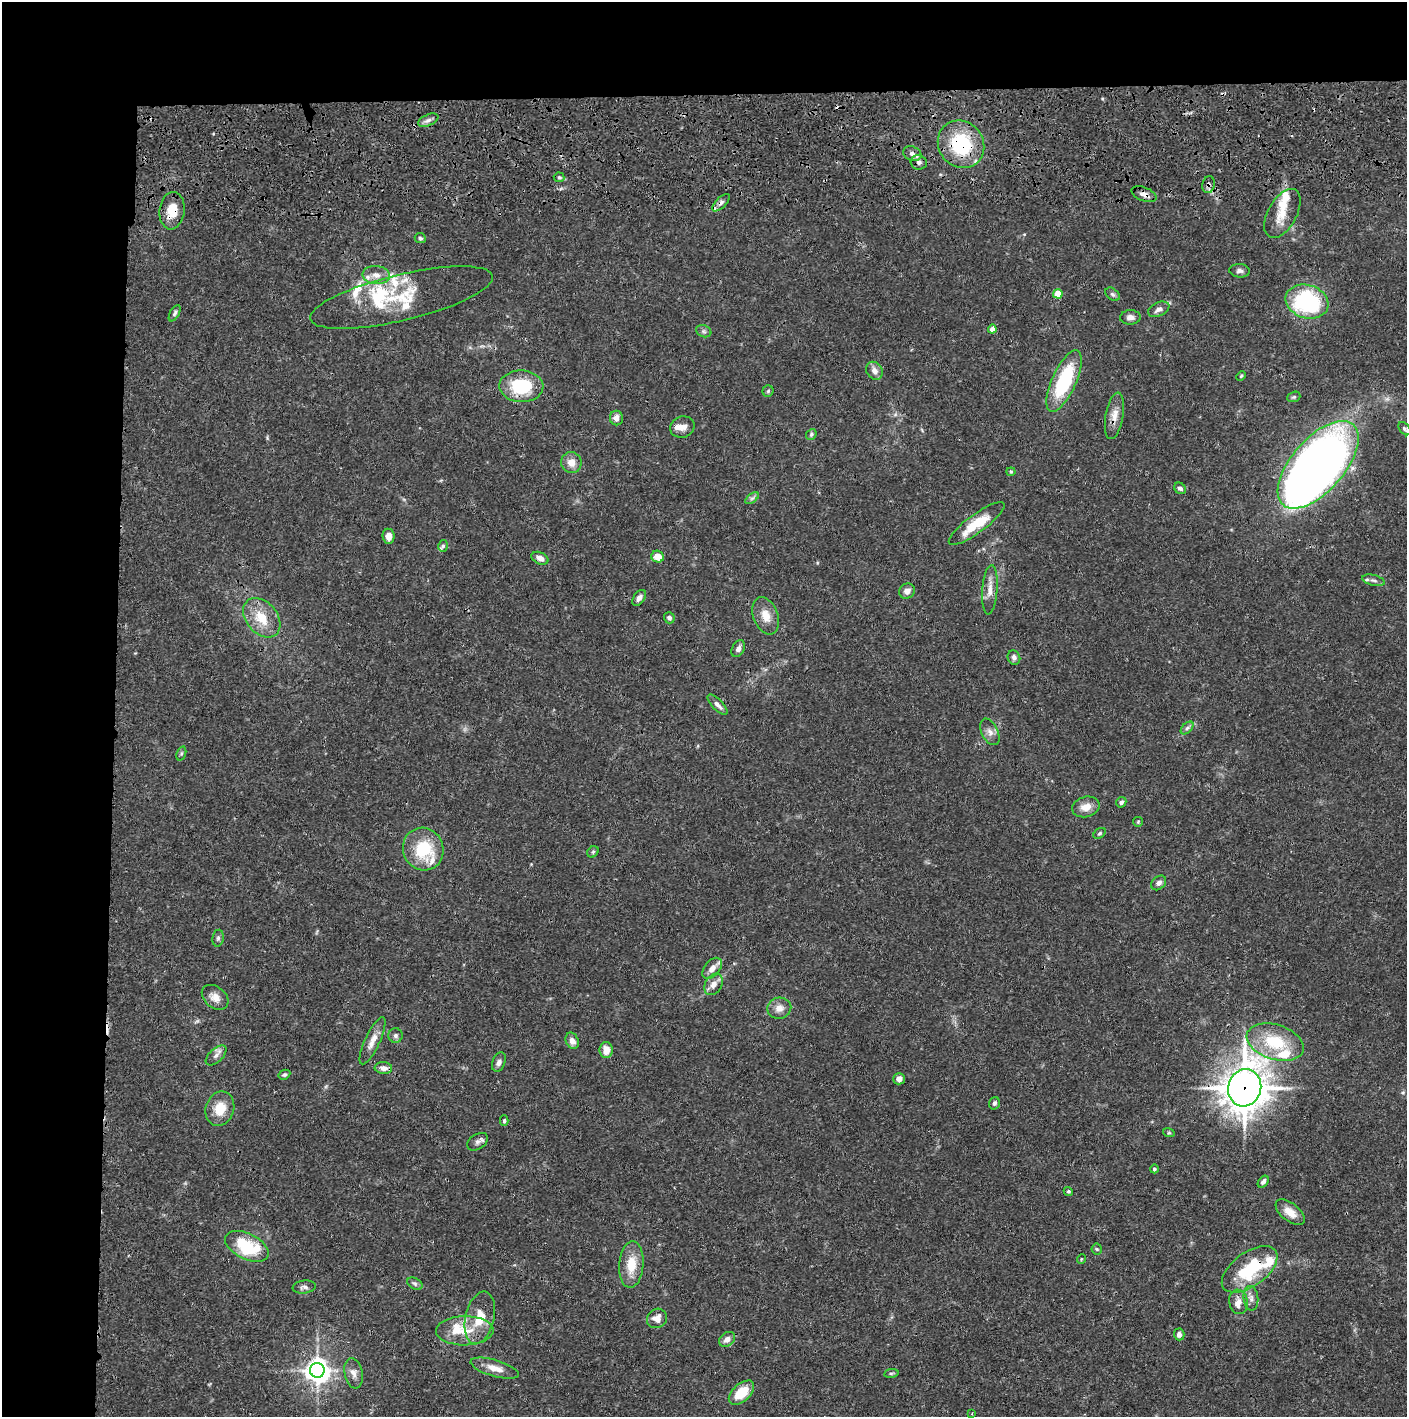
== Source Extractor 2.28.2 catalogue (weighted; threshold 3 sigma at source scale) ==
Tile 1 of 3 x 3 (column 1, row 1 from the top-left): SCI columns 14-1418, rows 2948-4362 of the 4237 x 4419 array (HDU 1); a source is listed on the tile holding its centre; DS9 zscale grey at full resolution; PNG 1409 x 1419 px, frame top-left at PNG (2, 2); each listed source drawn as its Kron ellipse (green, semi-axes under 4 px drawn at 4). Shown black and unused: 14% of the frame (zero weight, under 3 of 4 exposures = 6% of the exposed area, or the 3 px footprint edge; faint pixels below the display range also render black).
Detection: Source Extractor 2.28.2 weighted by HDU 2 'WHT'; one run over the whole footprint, this tile lists its part. Background 0.0265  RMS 0.0025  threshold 0.0114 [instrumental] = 3 sigma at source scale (4.5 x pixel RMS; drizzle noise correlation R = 1.50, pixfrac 1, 0.05/0.05 arcsec/px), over >= 5 px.
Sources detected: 130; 2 inside a brighter object's white glare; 4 cosmic-ray / hot-pixel residue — neither listed nor drawn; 16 inside a brighter listed object's ellipse — not listed separately; the other 108 listed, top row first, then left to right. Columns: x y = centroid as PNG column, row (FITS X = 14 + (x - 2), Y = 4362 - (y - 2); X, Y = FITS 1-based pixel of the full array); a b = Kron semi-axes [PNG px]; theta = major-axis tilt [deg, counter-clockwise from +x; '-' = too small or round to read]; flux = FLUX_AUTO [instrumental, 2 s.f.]
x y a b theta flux
428 120 11 5 24 1
961 144 25 22 -52 17
912 154 9 7 -22 1.3
919 162 8 7 - 0.94
559 177 5 5 - 0.41
1209 185 8 6 76 0.77
1144 194 13 6 -22 1.4
721 203 11 5 45 0.85
172 211 19 12 83 5.3
1282 213 27 14 61 4.8
420 238 6 5 - 0.47
1239 271 10 6 -4 0.9
376 275 13 9 -6 2.2
1058 294 5 4 - 5
1113 294 8 5 -40 0.6
401 298 93 23 13 17
1307 302 22 16 -17 30
1159 309 11 7 24 1.2
175 313 9 4 61 0.6
1130 317 10 7 3 1.4
992 329 4 4 - 2
704 331 8 6 -21 0.62
874 371 9 8 - 1.6
1241 376 5 3 - 0.29
1064 381 33 12 66 20
521 386 22 16 -3 14
768 391 5 5 - 0.4
1294 397 7 5 20 0.43
1114 416 23 9 80 2.8
616 418 7 6 - 1.3
682 427 12 10 22 1.8
1404 429 7 5 -52 0.5
811 434 6 5 - 0.42
571 463 11 10 - 2.4
1318 465 53 26 49 300
1011 472 4 4 - 0.29
1180 488 6 5 - 0.73
752 498 8 4 36 0.6
977 523 34 9 36 8.2
388 536 7 6 - 2.1
443 546 6 5 - 0.53
658 557 6 5 - 3.1
540 558 9 6 -25 1.5
1373 580 11 5 -14 0.79
990 590 25 7 86 2.6
907 591 8 7 - 1.4
639 598 9 5 55 1.2
766 616 19 12 -69 3.5
262 618 22 15 -49 6.6
669 618 6 5 - 0.85
738 649 9 6 61 1.1
1014 657 7 6 - 0.93
717 705 13 5 -45 1.2
1187 728 7 4 45 0.6
990 732 14 8 -64 1.6
181 753 7 4 71 0.45
1121 802 5 5 - 0.74
1086 807 14 10 14 2.8
1138 822 5 4 - 0.29
1099 833 7 4 38 0.41
423 849 22 20 -62 12
593 852 6 5 - 0.38
1159 883 8 6 44 0.91
218 938 8 5 81 0.58
712 968 12 7 50 2.1
713 984 11 8 59 1.8
215 997 15 10 -40 2.4
779 1008 12 10 14 2.1
395 1035 7 7 - 0.76
373 1041 26 7 65 2.7
572 1041 8 6 -65 1.3
1275 1042 29 17 -17 12
606 1050 8 6 -89 2.6
216 1055 12 7 43 1.2
499 1062 10 6 68 1
383 1068 9 6 -4 1.5
284 1075 6 4 28 0.47
899 1079 6 5 - 1.4
1245 1088 19 16 74 510
994 1103 6 5 - 0.6
220 1109 18 14 71 5
504 1121 5 4 - 0.39
1169 1133 6 3 -18 0.29
477 1142 11 7 33 1
1154 1169 4 4 - 0.53
1263 1182 7 4 52 0.73
1068 1191 5 4 - 0.42
1290 1212 17 9 -39 2.9
247 1246 23 12 -26 14
1097 1249 5 5 - 0.32
1081 1259 5 3 - 0.2
631 1265 23 12 86 5.7
1250 1269 32 17 36 16
415 1284 8 5 -29 0.6
304 1287 11 6 7 0.95
1251 1298 12 7 -84 1.2
1238 1302 12 9 -79 1.7
480 1318 27 14 77 6.2
657 1318 10 9 - 2.3
465 1331 29 14 1 6.5
1179 1334 6 5 - 1
727 1339 9 6 38 1.6
495 1368 25 8 -16 2.8
317 1370 7 7 - 240
354 1373 15 9 -79 1.8
891 1373 7 3 8 0.35
741 1393 15 8 42 6.5
972 1414 4 2 - 0.21
Overlapping masked pixels (flux is a lower limit): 12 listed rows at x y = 961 144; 919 162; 1209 185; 1144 194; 721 203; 172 211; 1114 416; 1318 465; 977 523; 215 997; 1245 1088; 1250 1269